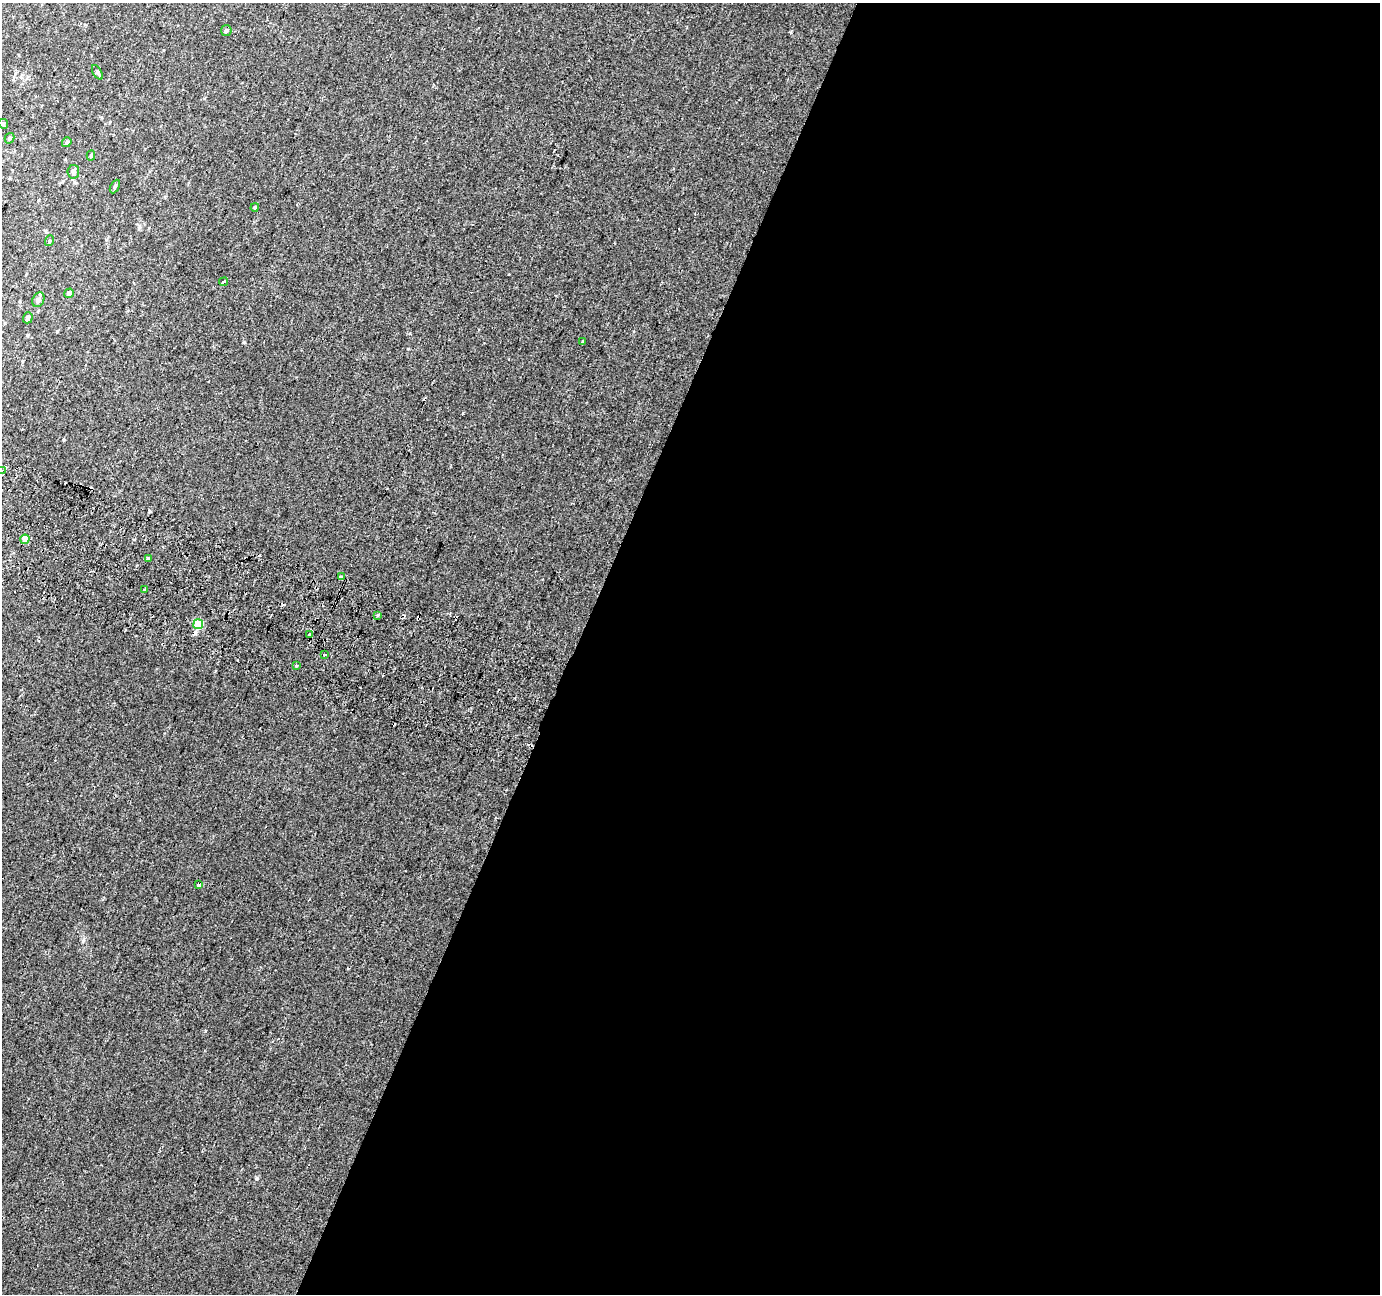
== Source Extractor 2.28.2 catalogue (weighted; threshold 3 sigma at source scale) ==
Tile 12 of 4 x 4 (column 4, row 3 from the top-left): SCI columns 4160-5537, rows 1610-2901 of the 5553 x 5738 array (HDU 1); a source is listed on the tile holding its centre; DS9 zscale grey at full resolution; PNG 1382 x 1296 px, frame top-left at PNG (2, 3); each listed source drawn as its Kron ellipse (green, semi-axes under 4 px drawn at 4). Shown black and unused: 58% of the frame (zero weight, under 2 of 3 exposures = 2% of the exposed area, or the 3 px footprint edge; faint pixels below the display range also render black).
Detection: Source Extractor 2.28.2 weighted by HDU 2 'WHT'; one run over the whole footprint, this tile lists its part. Background 0.0202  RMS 0.0046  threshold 0.0206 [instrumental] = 3 sigma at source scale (4.5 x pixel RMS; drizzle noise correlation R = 1.50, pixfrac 1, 0.0396/0.0396 arcsec/px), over >= 5 px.
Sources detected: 39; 12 cosmic-ray / hot-pixel residue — neither listed nor drawn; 1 inside a brighter listed object's ellipse — not listed separately; the other 26 listed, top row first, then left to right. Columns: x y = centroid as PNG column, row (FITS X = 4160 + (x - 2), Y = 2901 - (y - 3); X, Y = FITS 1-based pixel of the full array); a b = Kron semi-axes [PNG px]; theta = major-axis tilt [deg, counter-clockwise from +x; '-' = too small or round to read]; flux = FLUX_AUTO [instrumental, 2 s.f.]
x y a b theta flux
226 30 5 5 - 0.91
97 72 8 4 -60 0.88
3 124 5 4 - 0.57
9 138 5 4 - 0.85
67 142 5 4 - 0.9
91 155 5 4 - 0.62
73 172 7 5 81 1.6
115 186 7 4 63 0.73
255 207 4 4 - 0.8
49 241 5 3 - 0.4
224 282 4 3 - 3
69 293 5 4 - 1.7
38 300 8 5 63 1.3
28 318 5 4 - 1.1
582 342 4 3 - 3.2
2 470 4 2 - 0.45
25 539 4 4 - 4.6
148 558 3 3 - 1
342 577 4 3 - 5.2
145 589 3 2 - 1.3
377 615 3 3 - 0.96
198 624 5 5 - 19
309 634 4 3 - 1.8
325 655 3 2 - 0.39
296 666 3 3 - 0.51
198 885 3 3 - 1.4
Isophote crosses this tile's border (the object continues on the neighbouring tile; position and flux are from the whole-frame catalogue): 1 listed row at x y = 2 470
Unlisted compact peaks at least as high as the median listed source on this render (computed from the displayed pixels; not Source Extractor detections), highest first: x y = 205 1031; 244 342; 83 941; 463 413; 408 349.